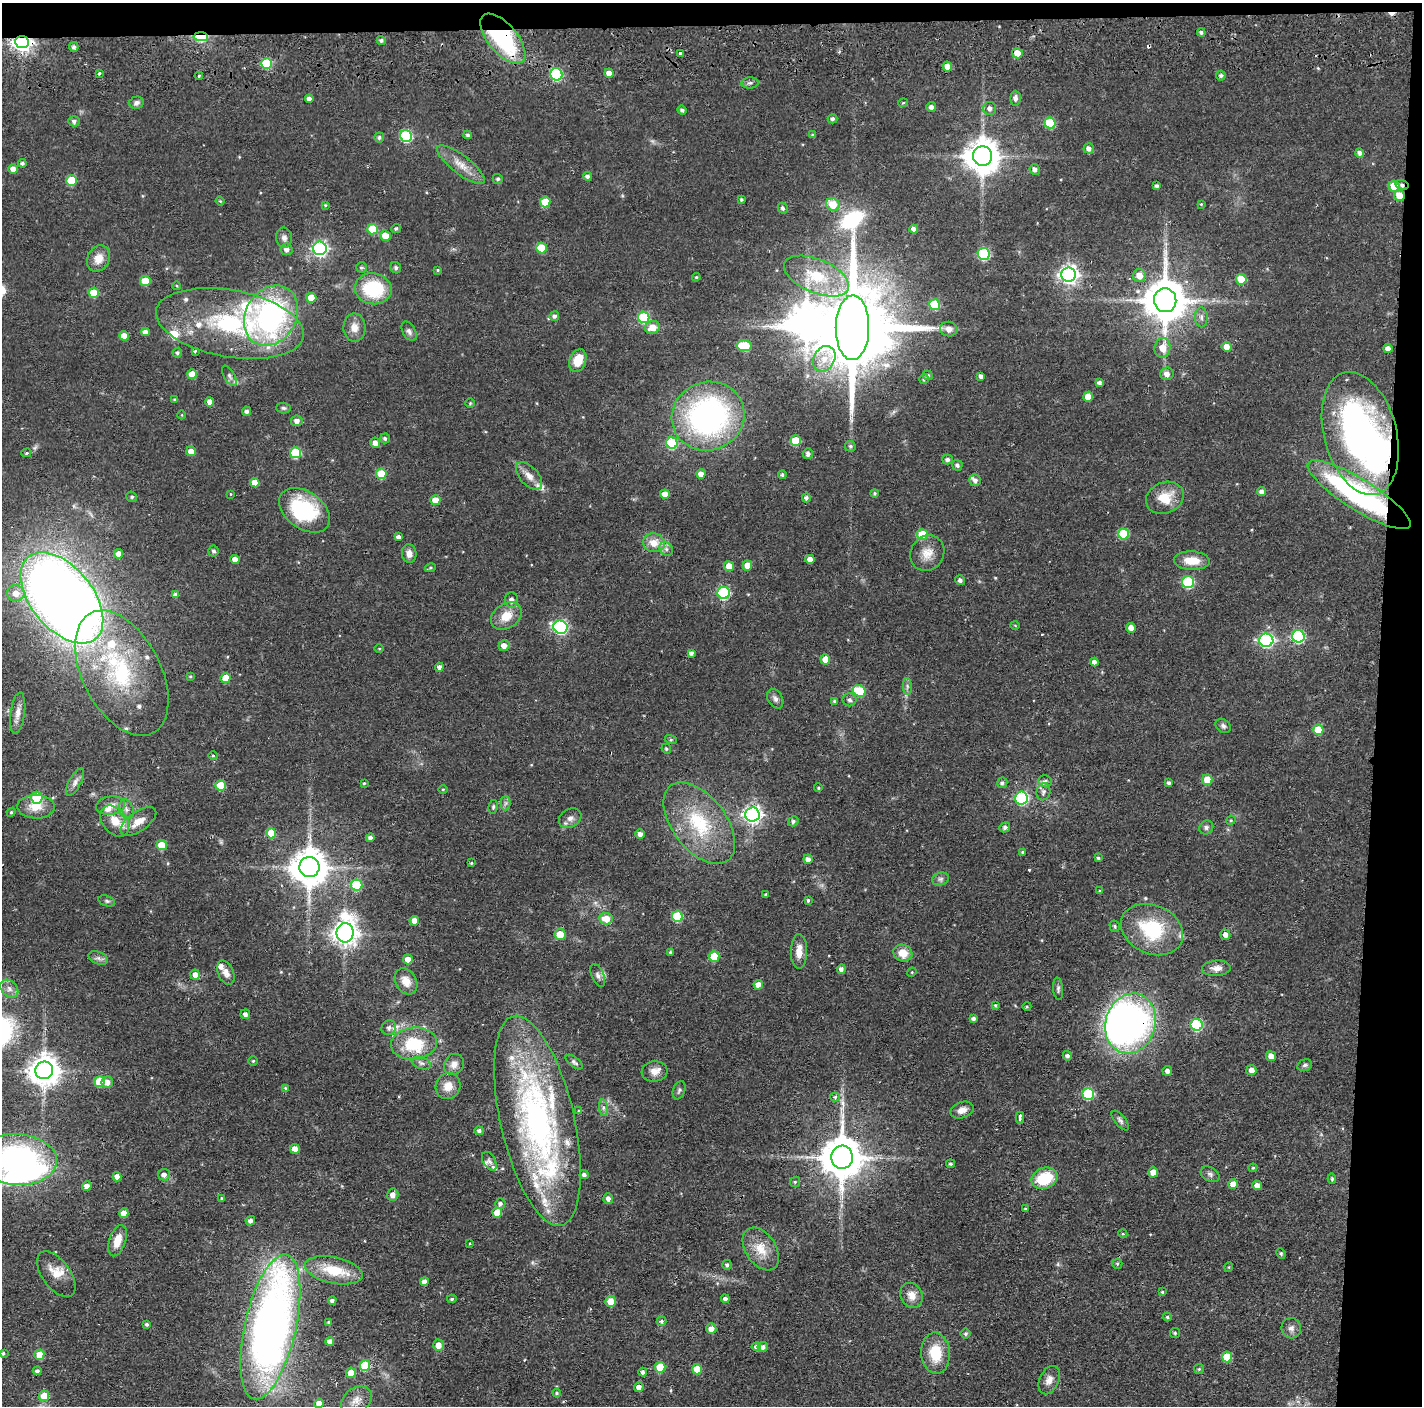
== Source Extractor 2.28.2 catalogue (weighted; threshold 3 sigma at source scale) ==
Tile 3 of 3 x 3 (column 3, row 1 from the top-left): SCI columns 2842-4261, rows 2900-4303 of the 4264 x 4394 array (HDU 1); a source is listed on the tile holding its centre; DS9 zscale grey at full resolution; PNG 1424 x 1408 px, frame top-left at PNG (2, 3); each listed source drawn as its Kron ellipse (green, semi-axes under 4 px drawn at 4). Shown black and unused: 5% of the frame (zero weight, under 2 of 3 exposures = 3% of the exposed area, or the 3 px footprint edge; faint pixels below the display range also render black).
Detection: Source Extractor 2.28.2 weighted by HDU 2 'WHT'; one run over the whole footprint, this tile lists its part. Background 0.0456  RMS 0.0065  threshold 0.0294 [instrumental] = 3 sigma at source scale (4.5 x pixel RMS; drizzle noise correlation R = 1.50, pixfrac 1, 0.05/0.05 arcsec/px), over >= 5 px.
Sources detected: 398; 8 inside a brighter object's white glare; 4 cosmic-ray / hot-pixel residue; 1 long thin detection or spike segment (spike, bleed or trail) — neither listed nor drawn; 26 inside a brighter listed object's ellipse — not listed separately; the other 359 listed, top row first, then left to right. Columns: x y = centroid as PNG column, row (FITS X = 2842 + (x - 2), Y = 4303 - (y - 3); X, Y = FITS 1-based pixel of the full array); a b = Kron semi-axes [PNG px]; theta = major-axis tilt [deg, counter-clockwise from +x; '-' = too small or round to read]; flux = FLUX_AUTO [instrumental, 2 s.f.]
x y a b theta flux
1201 33 4 4 - 1.4
201 37 7 4 -3 39
503 39 30 14 -50 74
381 40 4 4 - 1.4
22 42 7 6 - 330
74 47 5 4 - 1.9
680 53 3 3 - 2.5
1017 53 5 5 - 8.3
267 63 5 5 - 30
947 67 5 4 - 5.8
609 73 5 4 - 4.6
99 74 3 3 - 2.2
556 74 6 6 - 58
1221 75 5 5 - 1.4
199 76 4 3 - 0.84
750 83 8 5 2 1.7
1015 98 7 5 -88 2.4
309 99 4 4 - 2.4
136 103 7 6 - 2.1
903 103 5 3 - 0.59
931 107 5 5 - 2.1
990 108 6 6 - 2.6
682 110 4 4 - 1.5
832 119 5 4 - 1.4
74 121 5 5 - 2.1
1050 123 5 5 - 31
467 135 4 3 - 1.2
813 135 4 3 - 0.96
406 136 6 6 - 61
379 137 5 5 - 1.3
1089 148 5 5 - 2.7
1360 153 5 4 - 2
982 156 10 9 - 1300
22 163 4 4 - 1.2
461 165 29 9 -38 9.2
13 169 5 4 - 4.6
1035 169 5 5 - 2.5
587 176 4 4 - 1.9
498 179 5 4 - 1.2
72 181 5 5 - 21
1402 185 6 5 - 1.8
1157 186 4 3 - 1.4
1394 186 6 5 - 16
1399 196 5 5 - 12
741 200 4 4 - 0.98
220 201 4 3 - 0.64
545 202 5 5 - 14
833 204 7 6 - 13
1201 204 4 4 - 0.57
325 205 4 4 - 0.69
783 208 5 4 - 1.5
396 228 5 4 - 1.3
373 229 5 5 - 20
914 229 4 4 - 3
385 236 5 5 - 9.2
284 238 10 8 -83 2.8
320 248 7 6 - 170
541 248 5 5 - 19
286 249 6 6 - 2.5
984 254 6 6 - 61
98 258 13 11 63 8.2
361 267 5 5 - 1.3
396 268 6 5 - 1.3
438 270 4 3 - 0.69
1068 275 7 7 - 310
1139 275 6 6 - 7.9
816 276 34 17 -23 29
696 277 4 4 - 0.67
1241 279 5 5 - 15
145 281 5 5 - 16
177 286 4 3 - 0.53
373 289 18 15 -9 37
94 293 5 5 - 15
311 298 5 5 - 13
1165 300 12 11 - 2300
934 305 5 5 - 24
271 316 32 25 59 150
554 316 5 4 - 1.8
644 317 6 5 - 42
1201 317 10 6 -89 2.3
230 323 75 33 -10 95
354 327 14 11 -88 5.9
652 327 7 6 - 8.8
852 328 32 16 89 11000
949 329 9 7 -9 4.9
409 331 10 6 -60 2.2
145 332 4 4 - 3
124 336 5 5 - 5.9
744 346 8 5 -1 28
1227 347 5 5 - 6.4
1162 348 10 8 78 8.6
1388 348 4 4 - 3.5
195 351 4 3 - 0.91
177 353 5 4 - 1.2
824 359 13 10 60 8.6
578 361 12 8 69 12
192 374 5 5 - 9.3
1167 374 7 6 - 3.4
928 375 5 4 - 1.4
229 376 11 5 -60 2.2
981 376 4 4 - 2.2
924 379 5 4 - 1
1099 382 4 3 - 1.7
1088 397 5 5 - 9.7
175 400 3 3 - 0.91
210 402 4 4 - 5.1
470 403 5 4 - 0.78
283 408 7 5 -2 1.2
247 411 5 4 - 1.8
182 415 4 3 - 0.48
708 416 37 34 22 170
297 421 5 5 - 3.2
1360 433 63 36 -75 210
385 438 5 5 - 1.3
796 441 5 5 - 21
375 443 5 5 - 4.1
672 443 6 5 - 40
850 446 6 5 - 1.2
191 451 5 5 - 5.6
26 453 5 4 - 0.96
296 453 5 5 - 30
808 454 5 5 - 2.2
947 460 5 5 - 1.9
957 465 5 5 - 1.6
381 474 5 5 - 20
701 474 5 4 - 4.6
782 475 4 4 - 1.3
529 476 16 9 -48 5.8
975 480 6 5 - 2.2
255 483 5 4 - 6.9
1262 491 4 4 - 2.5
875 493 4 4 - 1.1
231 494 3 2 - 0.42
665 494 5 4 - 6.4
1359 495 60 15 -32 140
132 497 5 5 - 1.3
806 498 4 4 - 1.9
1165 498 19 15 23 14
435 500 5 5 - 9.4
305 510 28 18 -35 50
1123 534 5 5 - 29
922 535 5 5 - 22
398 537 4 4 - 2.2
654 543 11 9 -12 7.8
666 549 7 6 - 2.1
213 551 5 5 - 1.5
409 553 9 7 -83 4.2
927 553 18 16 56 9.2
118 554 4 4 - 5.2
235 559 4 4 - 4.4
810 559 4 4 - 4.3
1192 561 18 9 -2 11
729 566 5 5 - 10
747 566 5 5 - 8.1
430 568 5 3 - 0.91
960 580 5 5 - 2
1188 582 6 6 - 55
16 593 8 8 - 6
724 593 6 6 - 68
175 595 4 4 - 2.5
62 598 53 31 -51 860
511 600 8 6 -87 2.8
506 616 16 12 35 11
1015 625 5 3 - 0.6
560 627 7 6 - 120
1131 628 5 5 - 4.8
1298 636 6 6 - 82
1266 640 7 6 - 130
504 646 5 5 - 4.9
379 648 5 3 - 0.55
691 653 4 4 - 2
825 659 5 5 - 7.1
1094 662 4 4 - 2.7
439 667 4 4 - 2
122 673 67 39 -63 81
190 676 4 4 - 0.7
226 678 5 5 - 12
907 686 8 4 -89 1.6
859 691 7 5 -29 32
775 699 10 7 -60 2.2
849 700 7 6 - 1.7
834 701 4 4 - 1.2
18 713 21 7 82 5.3
1223 726 8 6 -39 1.9
1318 730 5 5 - 16
671 740 6 4 -17 0.83
666 749 5 4 - 0.93
213 755 5 3 - 0.62
1207 780 5 5 - 11
1045 781 7 6 - 2
75 782 15 6 61 3.2
364 783 4 3 - 0.68
1002 783 5 5 - 1.4
1169 783 4 3 - 1.5
221 785 5 5 - 17
818 788 4 3 - 0.88
443 789 5 3 - 0.55
1043 792 8 7 - 2.3
37 798 6 5 - 36
1021 798 6 6 - 88
506 803 7 5 89 1.6
110 805 15 9 8 5.6
36 807 18 12 -1 9.9
493 807 7 4 80 1
126 809 10 7 -70 2.9
11 812 4 4 - 0.85
752 815 7 7 - 270
570 818 12 9 30 3.6
1231 820 5 4 - 0.71
115 821 17 12 -52 10
138 821 21 9 35 9
793 821 5 5 - 1.5
699 823 47 26 -52 47
1005 827 5 5 - 1.7
1206 827 7 6 - 1.8
271 833 5 5 - 16
640 834 5 4 - 3.3
370 838 4 4 - 2.2
162 845 5 5 - 13
1022 852 3 3 - 0.68
1098 858 4 4 - 0.98
808 859 5 4 - 3.3
471 863 3 3 - 0.81
309 867 10 10 - 1600
940 879 9 6 15 2.1
357 885 6 5 - 36
1099 891 4 4 - 0.75
766 894 4 3 - 0.71
808 900 4 3 - 1.1
107 901 9 5 -16 1.4
677 916 5 5 - 32
606 919 7 6 - 8.5
414 921 5 4 - 5.8
1115 926 6 5 - 1.1
1152 929 32 24 -24 42
345 933 10 8 82 590
560 935 5 5 - 13
1225 935 5 5 - 3.9
799 951 17 8 89 6.7
670 952 3 3 - 1
903 953 9 8 - 9.3
714 956 5 5 - 20
98 958 10 6 -20 2.2
408 959 5 5 - 4.7
1216 968 14 7 3 4.6
841 969 4 4 - 2.4
912 972 5 4 - 0.62
226 973 12 7 -66 4.2
195 975 5 4 - 4.2
598 975 12 6 -67 2.4
406 981 14 10 -59 6.6
758 985 5 4 - 5.7
9 989 10 7 -46 3.5
1058 989 11 5 -85 1.6
995 1005 4 3 - 0.77
1027 1006 4 3 - 0.74
245 1014 5 4 - 2.7
973 1019 4 4 - 1.9
1131 1023 30 25 72 200
1197 1025 6 6 - 64
389 1028 8 7 - 2.5
414 1043 23 16 7 27
1067 1056 5 4 - 1.6
1271 1056 5 5 - 4.9
253 1061 4 4 - 0.82
574 1062 10 5 -37 1.6
421 1063 10 5 -19 2.2
454 1064 11 9 58 3.8
1305 1065 7 5 17 1.5
44 1070 9 8 - 1000
1251 1070 5 5 - 5.5
654 1071 13 10 6 5.6
1167 1071 5 5 - 2.5
99 1081 5 5 - 20
107 1082 6 5 - 4.5
448 1086 13 12 - 6.4
285 1088 4 3 - 0.52
679 1090 9 6 70 1.6
1088 1094 6 6 - 51
835 1097 5 4 - 1
603 1108 8 4 -82 1.8
962 1110 12 8 19 4.5
579 1111 4 3 - 0.79
1020 1118 6 3 89 8.8
537 1121 107 37 -77 220
1120 1121 12 5 -50 2
479 1131 4 4 - 1.9
295 1149 5 4 - 5.9
842 1157 11 10 - 2300
18 1159 39 25 -3 170
489 1161 10 6 -59 2
951 1164 4 4 - 1.2
1253 1168 4 3 - 0.67
1153 1172 5 5 - 7.9
1210 1174 10 7 -29 2.1
164 1175 6 5 - 2.8
584 1175 4 4 - 1.8
117 1177 4 4 - 4.6
1044 1178 13 10 21 24
1332 1179 5 4 - 1.1
795 1182 5 4 - 0.83
1233 1184 5 5 - 6
1257 1185 5 4 - 3.9
87 1186 5 5 - 3.8
393 1195 6 5 - 3.8
222 1198 4 3 - 0.64
608 1198 5 5 - 2.6
500 1204 5 5 - 1.7
1026 1209 4 3 - 0.86
124 1213 5 4 - 6.5
497 1213 5 5 - 10
250 1221 5 4 - 2.5
1123 1234 4 3 - 0.64
117 1241 16 8 71 9.2
470 1243 3 2 - 0.5
761 1249 24 15 -56 12
1281 1253 5 4 - 0.92
1117 1264 5 5 - 0.84
727 1265 5 4 - 1.5
1229 1267 5 3 - 0.52
334 1270 29 13 -12 21
56 1274 26 14 -54 9.3
424 1282 4 4 - 3.4
1162 1292 4 3 - 0.8
912 1295 13 10 -62 6
452 1299 5 4 - 0.95
725 1299 4 4 - 1.9
332 1301 4 4 - 1.9
611 1301 5 5 - 9.6
1167 1317 4 3 - 0.8
661 1321 5 5 - 1.4
329 1322 4 3 - 0.95
146 1324 4 3 - 1
270 1327 74 26 77 400
1291 1328 10 10 - 3.1
711 1329 5 5 - 4.8
1175 1333 5 5 - 0.9
966 1334 5 5 - 1.2
330 1341 4 4 - 3.5
438 1345 5 5 - 6.2
756 1347 4 4 - 2.4
763 1347 5 5 - 2.6
3 1353 4 4 - 1.2
936 1353 20 14 -86 19
39 1355 5 5 - 10
1227 1357 5 5 - 18
365 1365 5 5 - 30
660 1367 5 5 - 21
697 1369 5 5 - 10
1199 1369 5 5 - 0.85
37 1371 4 4 - 1.5
643 1372 4 4 - 1.6
351 1373 5 5 - 8.5
1049 1380 15 9 66 5.1
639 1387 5 4 - 3.4
557 1393 4 4 - 1
44 1396 5 5 - 10
357 1400 16 12 32 6.5
319 1403 5 4 - 5.8
Overlapping masked pixels (flux is a lower limit): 9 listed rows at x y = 201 37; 503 39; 22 42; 1402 185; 1399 196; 230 323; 1359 495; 309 867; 1131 1023
Isophote crosses this tile's border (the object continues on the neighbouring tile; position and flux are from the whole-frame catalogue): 2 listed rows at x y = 18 1159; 319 1403